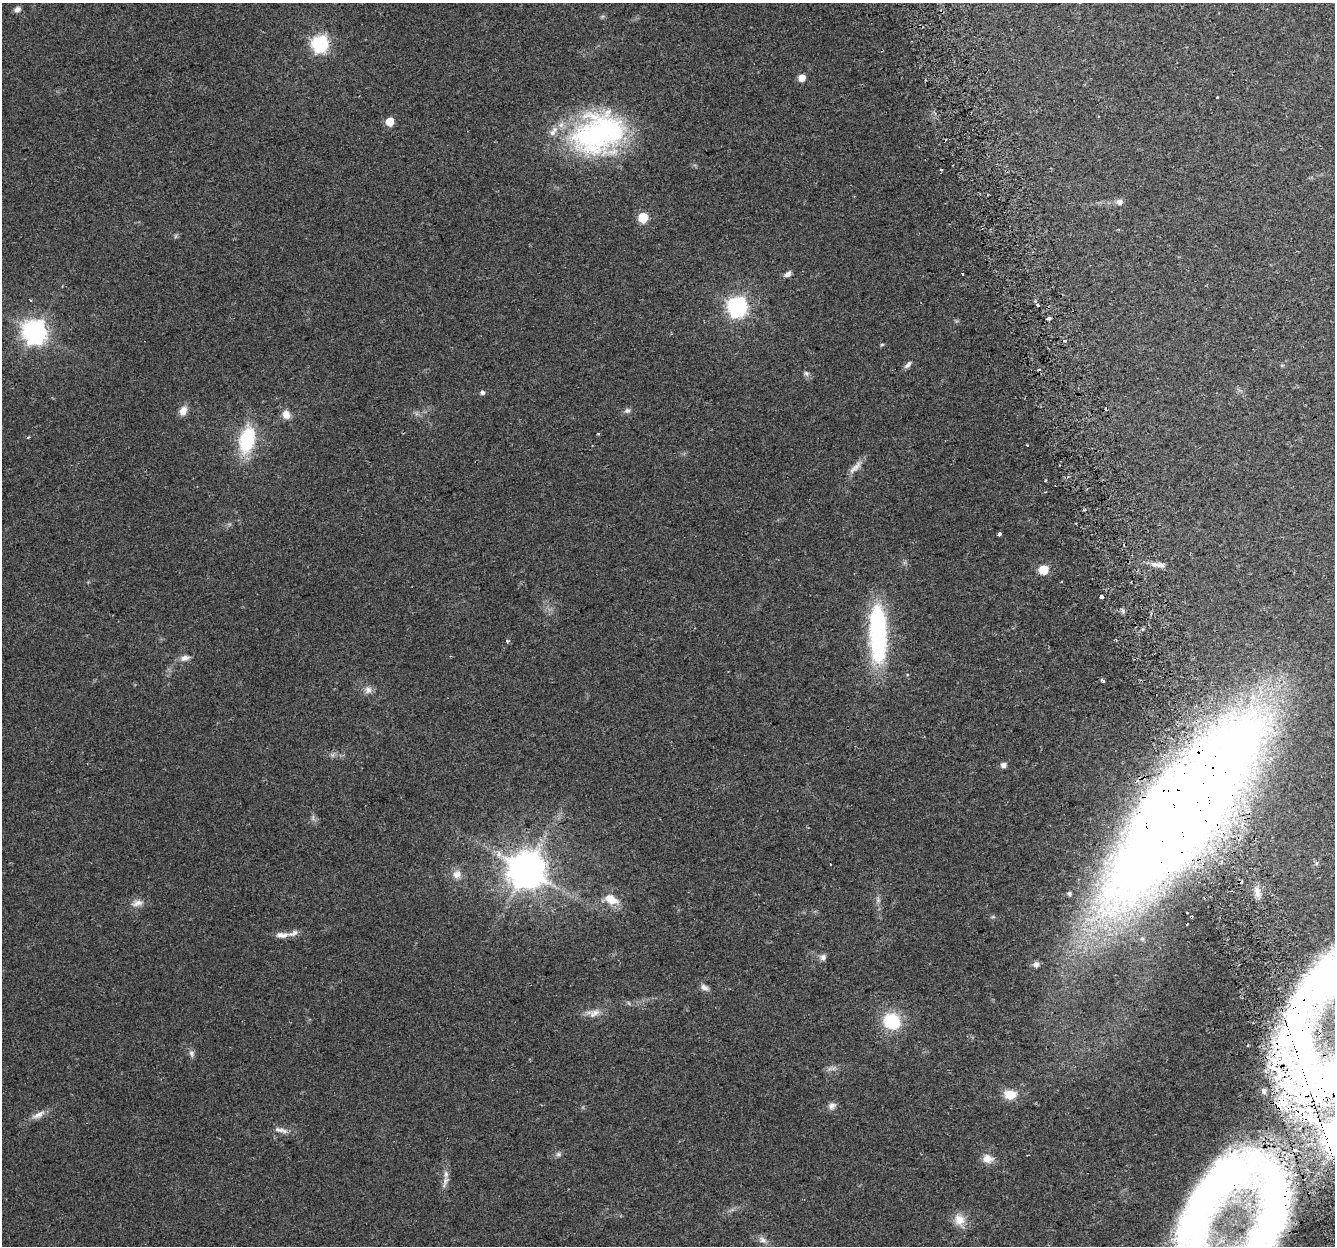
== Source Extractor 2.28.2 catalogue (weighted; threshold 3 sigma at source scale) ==
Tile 6 of 4 x 4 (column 2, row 2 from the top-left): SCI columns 1365-2697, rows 2560-3803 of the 5397 x 5168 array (HDU 1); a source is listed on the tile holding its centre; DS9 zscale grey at full resolution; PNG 1337 x 1248 px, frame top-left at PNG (2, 3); no overlay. Shown black and unused: <1% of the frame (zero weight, under 2 of 3 exposures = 2% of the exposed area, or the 3 px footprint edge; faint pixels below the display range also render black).
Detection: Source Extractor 2.28.2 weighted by HDU 2 'WHT'; one run over the whole footprint, this tile lists its part. Background 0.0744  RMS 0.0084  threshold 0.0379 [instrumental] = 3 sigma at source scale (4.5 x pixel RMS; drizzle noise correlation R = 1.50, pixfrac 1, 0.0396/0.0396 arcsec/px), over >= 5 px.
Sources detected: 82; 2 inside a brighter object's white glare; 11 cosmic-ray / hot-pixel residue — not listed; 5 inside a brighter listed object's ellipse — not listed separately; the other 64 listed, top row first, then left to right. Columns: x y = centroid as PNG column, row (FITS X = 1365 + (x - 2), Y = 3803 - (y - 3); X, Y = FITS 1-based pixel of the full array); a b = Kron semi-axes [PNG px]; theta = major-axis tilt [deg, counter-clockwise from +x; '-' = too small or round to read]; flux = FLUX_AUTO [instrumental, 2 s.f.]
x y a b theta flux
17 9 7 6 - 3.5
320 44 7 7 - 210
801 78 5 5 - 9.4
1217 97 3 3 - 3.8
390 122 6 6 - 13
597 133 61 49 39 150
1120 202 9 7 -6 3.6
643 218 6 6 - 33
176 236 7 4 71 1.1
788 274 9 6 28 3.1
737 307 8 7 - 360
1049 318 4 3 - 8.1
35 332 9 8 - 590
1065 340 3 3 - 3.6
882 344 6 4 1 0.89
908 365 11 5 43 2.9
806 373 8 7 - 2.2
482 392 6 5 - 2
183 411 11 8 67 6.4
627 411 8 7 - 2.3
286 415 10 9 - 6.7
598 434 3 3 - 0.86
28 437 4 3 - 1.2
247 440 24 13 77 55
1027 445 3 3 - 0.95
855 467 23 8 43 6.4
1045 492 2 2 - 0.77
1084 510 4 3 - 1.1
1000 533 4 3 - 46
1158 565 21 6 -7 5.8
1043 570 6 6 - 25
1101 597 4 3 - 10
878 634 68 18 -88 110
507 641 4 4 - 1.3
185 658 12 7 10 4.5
1103 680 5 3 - 4.8
368 690 11 9 47 4.4
1003 765 6 5 - 3.9
1183 812 157 47 52 2900
830 864 3 2 - 1
526 870 10 10 - 2300
457 874 12 10 59 6.3
1069 894 5 5 - 1.6
610 899 18 10 -26 13
137 903 15 9 11 5.6
282 935 19 7 -1 5.7
823 957 9 8 - 2.9
1036 964 7 6 - 3.2
704 987 11 7 -28 3.2
595 1013 13 9 11 6.1
892 1021 19 16 -27 35
1325 1044 184 111 -85 760
191 1053 9 7 -84 2.7
1010 1095 14 10 -1 14
832 1106 11 9 32 3.8
38 1115 21 7 26 6.4
279 1130 16 6 -11 4.3
558 1154 6 6 - 2
988 1159 14 11 -5 7.1
445 1182 21 6 72 5.2
1210 1186 159 52 40 240
1275 1204 120 44 -85 160
959 1220 16 14 -45 10
763 1240 12 7 -28 3.9
Overlapping masked pixels (flux is a lower limit): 4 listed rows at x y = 1183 812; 1325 1044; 1210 1186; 1275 1204
Isophote crosses this tile's border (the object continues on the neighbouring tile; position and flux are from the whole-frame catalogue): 4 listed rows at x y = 1183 812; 1325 1044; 1210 1186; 1275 1204